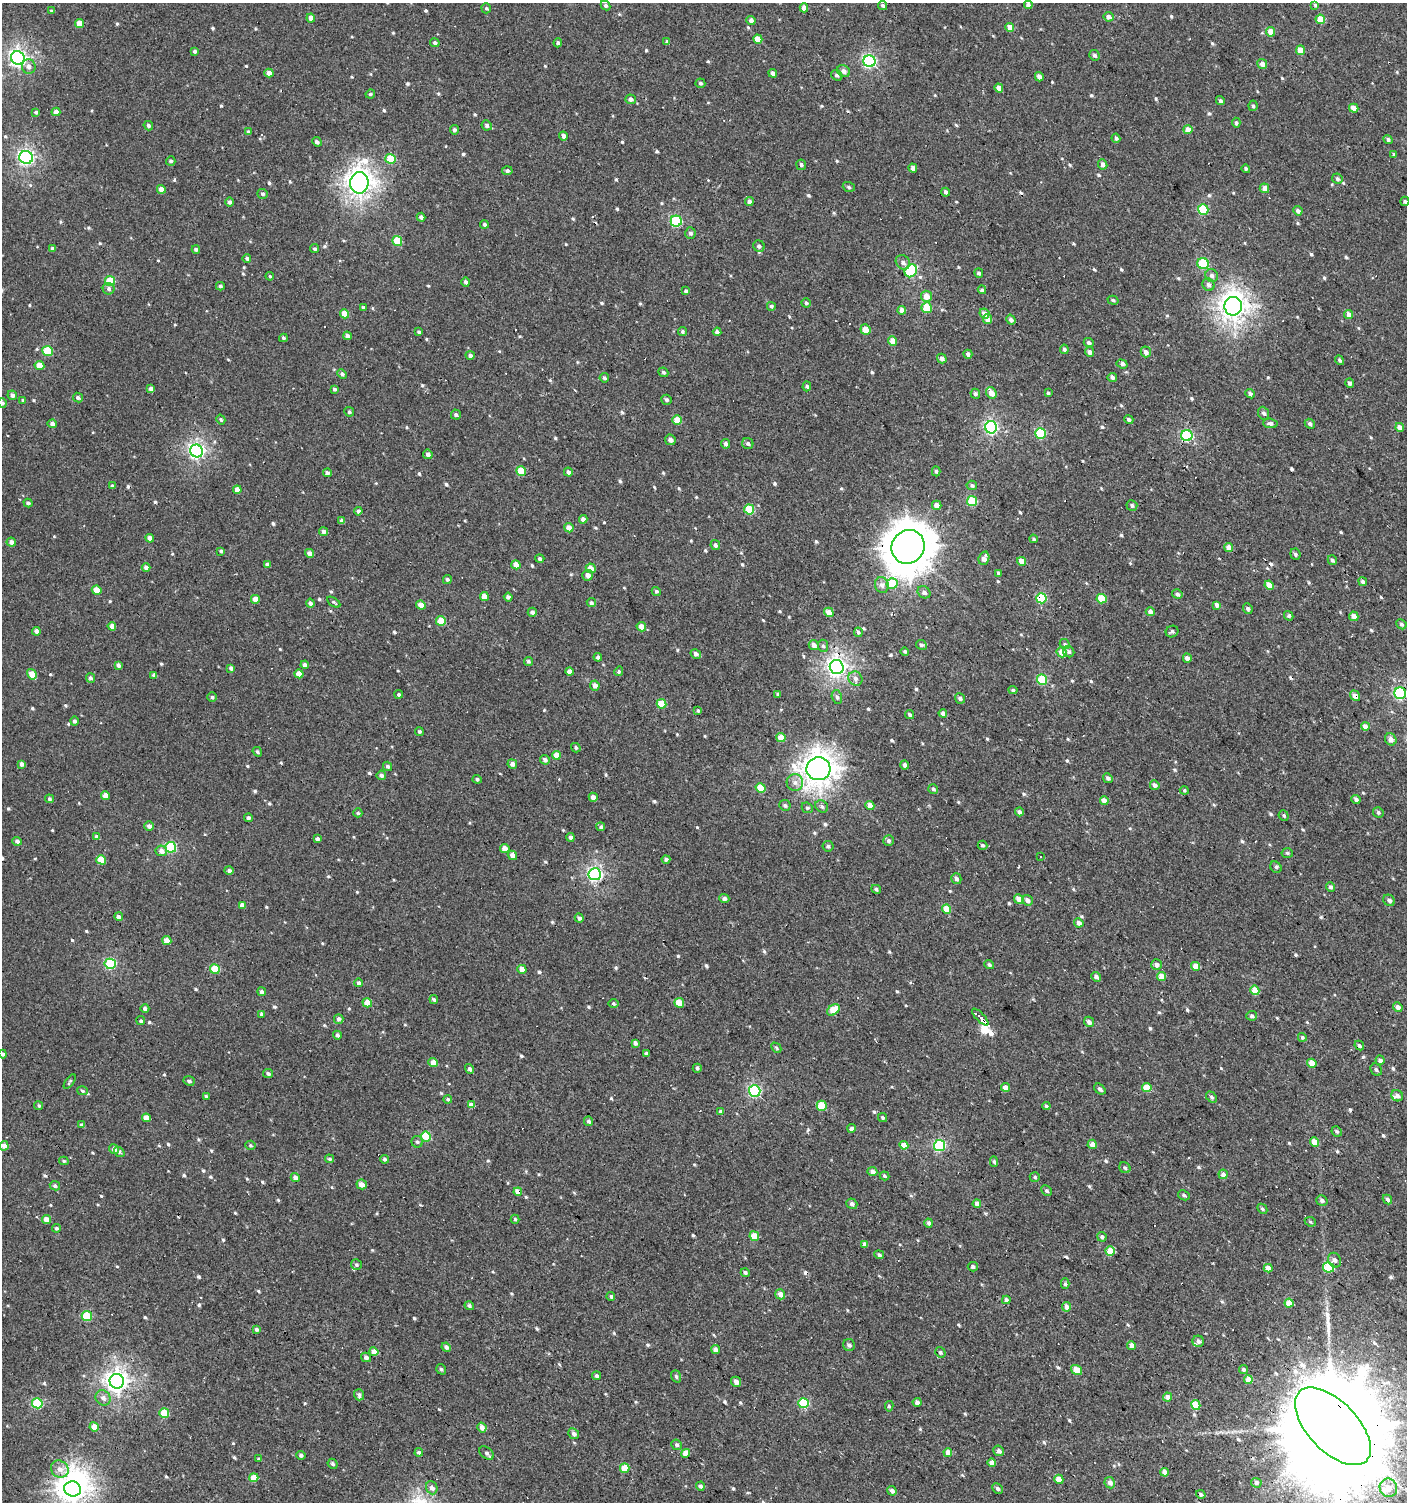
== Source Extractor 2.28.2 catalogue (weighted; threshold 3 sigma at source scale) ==
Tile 6 of 4 x 4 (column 2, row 2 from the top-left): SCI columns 1573-2977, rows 3002-4501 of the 6020 x 6000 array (HDU 1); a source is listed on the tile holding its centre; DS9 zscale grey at full resolution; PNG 1409 x 1504 px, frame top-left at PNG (2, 3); each listed source drawn as its Kron ellipse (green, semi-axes under 4 px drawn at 4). Shown black and unused: <1% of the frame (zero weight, under 2 of 3 exposures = <1% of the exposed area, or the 3 px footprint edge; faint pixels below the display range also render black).
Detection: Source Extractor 2.28.2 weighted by HDU 2 'WHT'; one run over the whole footprint, this tile lists its part. Background 9.70e-04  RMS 0.0059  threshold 0.0267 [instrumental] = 3 sigma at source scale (4.5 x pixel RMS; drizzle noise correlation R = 1.50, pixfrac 1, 0.0396/0.0396 arcsec/px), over >= 5 px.
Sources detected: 768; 1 inside a brighter object's white glare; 19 cosmic-ray / hot-pixel residue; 1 long thin detection or spike segment (spike, bleed or trail) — neither listed nor drawn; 4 inside a brighter listed object's ellipse — not listed separately; of the other 743, all 500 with FLUX_AUTO >= 0.931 (the completeness limit of this list) listed and drawn (243 fainter detections not listed), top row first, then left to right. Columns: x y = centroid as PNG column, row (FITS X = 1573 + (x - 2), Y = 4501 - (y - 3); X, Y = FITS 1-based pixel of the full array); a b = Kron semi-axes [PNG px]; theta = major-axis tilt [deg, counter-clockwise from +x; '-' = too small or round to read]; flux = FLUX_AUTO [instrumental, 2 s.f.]
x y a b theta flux
883 5 5 4 - 1.2
1028 5 4 4 - 1.6
1315 5 4 4 - 1
606 6 5 4 - 1.2
486 8 5 4 - 1
804 8 4 4 - 4.2
52 11 4 3 - 1
1109 17 5 4 - 3
311 18 4 4 - 3.5
1320 19 5 4 - 8.3
751 20 4 4 - 2.5
79 23 5 4 - 5.8
1010 27 4 4 - 5.6
1271 32 5 4 - 6.7
758 39 5 4 - 6.6
667 42 4 3 - 1.4
435 43 5 4 - 1.3
558 43 4 4 - 1.4
1300 50 5 4 - 6.3
195 51 4 4 - 1.3
1095 55 5 5 - 1.3
18 58 7 6 - 170
869 61 6 6 - 82
1262 64 5 4 - 3.4
29 66 7 7 - 2.6
843 71 6 5 - 2.6
269 73 4 4 - 3.8
773 73 4 4 - 2.4
837 75 6 5 - 1.5
1039 77 5 4 - 2.7
700 83 5 4 - 1.2
999 88 4 4 - 3.5
370 94 5 3 - 0.94
631 99 5 4 - 2.1
1220 101 5 4 - 1.3
1253 106 5 4 - 1.1
1354 108 4 4 - 5.6
36 112 4 4 - 1.2
56 112 4 4 - 3.6
1236 123 5 4 - 1.2
487 125 5 5 - 1.6
148 126 5 4 - 1.3
454 130 5 4 - 1.5
1188 130 4 4 - 6.4
248 132 3 3 - 1.1
563 136 4 4 - 2.8
1116 138 4 4 - 1.5
1388 139 5 4 - 1.1
317 142 5 4 - 1.6
1394 155 4 3 - 0.97
26 157 7 6 - 130
391 159 5 5 - 17
171 161 5 4 - 1.1
1103 164 5 4 - 2.5
801 165 5 5 - 1.5
913 168 4 4 - 2.1
1246 169 4 4 - 1.1
507 171 5 4 - 1.7
1337 179 5 5 - 1.3
359 183 11 9 82 400
849 187 6 4 -19 1.1
1264 188 5 4 - 4.3
161 189 4 4 - 3.9
946 192 4 3 - 1.8
263 194 5 5 - 1.2
749 201 4 4 - 2.4
1405 201 4 4 - 1.2
230 202 4 4 - 1.5
1203 209 5 5 - 29
1298 211 5 4 - 2.1
421 217 4 4 - 1.7
676 221 5 5 - 46
484 224 4 4 - 1.3
690 233 6 5 - 1.7
397 241 5 5 - 18
759 246 6 5 - 1.6
52 248 4 4 - 1.2
196 249 4 4 - 1.3
315 249 4 4 - 1
247 258 4 4 - 1.4
903 262 8 6 -45 2.4
1203 264 6 5 - 29
911 271 7 5 49 48
979 273 5 4 - 1.2
1212 275 6 6 - 2
270 276 4 4 - 0.97
110 281 5 5 - 19
466 282 4 4 - 1.6
1208 285 6 5 - 1.8
220 286 4 4 - 1.1
109 289 6 5 - 1.4
982 290 4 4 - 1.2
686 291 4 4 - 1
926 296 5 5 - 5.6
1113 300 5 4 - 1
806 303 4 4 - 1.1
771 306 4 4 - 1.1
1233 306 9 9 - 420
363 307 4 3 - 1.2
927 308 5 5 - 13
902 310 4 4 - 3.8
344 314 4 4 - 8.1
985 314 5 4 - 3.4
1349 314 4 4 - 4.1
987 319 5 4 - 4.2
1011 320 5 4 - 2.3
865 330 5 5 - 5.8
682 331 5 4 - 1
419 332 4 3 - 1.1
717 332 4 4 - 2.1
347 336 4 4 - 1.8
283 338 4 3 - 1
893 341 5 4 - 6.8
1089 343 5 4 - 1.7
1064 349 5 4 - 1.3
48 351 5 5 - 21
1090 352 5 4 - 2.3
1146 352 5 5 - 2.9
968 354 4 4 - 1.8
470 355 4 4 - 1.8
942 358 5 4 - 2.5
1340 360 5 4 - 1.1
1122 364 5 4 - 1.4
39 365 5 4 - 7.1
663 372 5 4 - 1.2
342 374 5 4 - 1.5
1112 377 5 4 - 1.8
604 378 4 4 - 1.3
1350 383 5 4 - 1.6
807 386 5 4 - 1.1
151 389 4 4 - 3.4
334 389 4 4 - 1.2
991 393 6 5 - 5.6
1048 393 3 3 - 1
975 394 5 4 - 1.5
1250 394 5 4 - 1.9
12 395 5 4 - 2.2
78 398 5 4 - 1.3
23 400 4 4 - 0.94
666 400 5 5 - 1.3
2 403 4 4 - 1.6
349 412 5 4 - 0.95
1264 413 6 5 - 1.6
456 415 5 5 - 1.4
1129 419 5 4 - 1.6
221 420 5 4 - 1.2
677 420 5 4 - 8.2
1270 423 7 4 -6 1.9
52 424 5 4 - 2.9
1310 424 5 4 - 1.4
991 427 6 6 - 100
1400 427 4 4 - 4
1041 433 5 5 - 38
1187 436 5 5 - 63
670 440 5 5 - 2.4
748 443 5 5 - 1.1
726 444 5 4 - 1.8
197 451 6 6 - 140
428 454 5 4 - 2.4
521 471 5 4 - 12
936 471 5 4 - 1.1
568 472 4 4 - 2.2
327 473 4 4 - 1.8
972 485 5 4 - 1.3
112 486 4 3 - 1.4
237 490 4 4 - 4.2
972 501 5 5 - 24
28 503 4 4 - 1.4
937 505 5 4 - 3.5
1132 506 5 5 - 1.3
749 509 5 5 - 17
358 511 4 4 - 1.8
583 519 4 4 - 2.8
342 521 4 4 - 2
569 528 5 4 - 5
324 531 4 4 - 2.2
150 538 4 4 - 3.4
1034 539 4 3 - 0.97
11 542 5 4 - 3
715 545 5 4 - 1.5
908 547 17 16 - 1600
1229 548 4 4 - 4.6
221 551 4 3 - 1
309 553 4 4 - 3
1295 554 5 5 - 1.5
984 558 7 5 72 3.1
540 559 4 4 - 1.4
1332 560 5 4 - 1.3
1022 561 4 4 - 6.3
267 565 4 3 - 1.7
516 565 5 4 - 6.9
146 568 4 4 - 3.1
591 568 5 5 - 5.4
998 573 4 3 - 1.1
588 575 5 5 - 2.6
447 579 4 4 - 1.2
1363 582 4 4 - 1.3
892 584 5 5 - 20
882 585 8 7 - 2.8
1269 585 5 4 - 6.8
97 590 5 4 - 9.2
656 591 5 4 - 1.1
924 592 7 5 -40 2
1177 594 5 5 - 1.4
484 597 4 4 - 5.5
508 597 4 4 - 2
1041 598 5 5 - 32
255 599 4 4 - 4.6
1102 599 5 4 - 15
334 602 7 4 -33 0.93
310 603 4 4 - 1.9
591 603 5 4 - 1.4
421 605 5 4 - 4.4
1217 605 4 4 - 3
1248 609 5 4 - 1.6
532 612 4 4 - 2
829 612 5 4 - 5.1
1150 612 4 4 - 2.6
1289 616 5 3 - 1
1354 616 5 4 - 4.8
441 621 5 5 - 9.9
1401 624 5 4 - 1.1
112 626 4 4 - 3.7
641 627 5 4 - 4.6
36 631 4 4 - 2.4
1172 631 6 5 - 1.3
858 632 5 4 - 1.4
1065 644 5 4 - 0.96
814 645 5 5 - 2.7
921 645 5 5 - 1.4
823 646 6 5 - 1.2
905 651 4 4 - 1
1061 652 5 5 - 5.4
1069 652 6 5 - 1.4
696 654 5 4 - 2.6
598 657 4 4 - 1.6
1187 658 4 4 - 3.3
528 661 4 4 - 1.1
118 665 4 4 - 1.8
305 665 4 4 - 2.6
837 667 7 7 - 240
231 668 4 4 - 2.1
619 671 5 3 - 0.98
569 672 4 4 - 4.2
32 674 6 4 -57 8.2
299 674 4 4 - 5.6
154 675 4 3 - 1.8
90 678 5 4 - 1.7
855 679 7 6 - 2.4
1042 680 5 5 - 25
595 685 5 4 - 2.9
1013 690 4 4 - 0.93
1400 693 6 6 - 78
399 694 4 4 - 1.1
778 694 4 3 - 1.2
1355 696 6 4 -52 4
212 697 4 4 - 1.1
837 697 7 5 -73 1.4
960 698 5 5 - 1.7
662 704 5 4 - 14
698 711 3 3 - 1
943 713 4 4 - 3
910 715 5 4 - 1.1
75 721 4 4 - 1.3
1365 727 4 4 - 4.3
419 731 4 4 - 1.1
781 738 5 4 - 8.1
1391 739 6 5 - 2.9
576 748 5 4 - 0.95
257 752 5 3 - 1.1
556 755 4 4 - 7.4
545 760 5 4 - 1.8
22 764 4 4 - 2.3
512 764 5 4 - 2.5
905 765 4 4 - 2.3
388 766 5 4 - 1.4
818 769 12 11 - 580
381 775 4 4 - 2
1108 778 5 4 - 1.7
477 779 4 4 - 1.2
795 782 8 8 - 3.1
1155 785 5 4 - 2.6
761 788 5 4 - 14
933 789 5 4 - 1.2
1184 790 4 4 - 0.94
105 795 4 4 - 4.8
593 797 4 4 - 2.9
49 799 4 4 - 1.3
1356 799 4 4 - 1.9
1104 800 4 4 - 5.2
785 805 6 5 - 1.3
822 806 7 5 -40 1.5
870 806 4 4 - 5.5
807 808 6 5 - 0.96
1019 812 4 4 - 1.8
1378 812 5 5 - 1.2
358 813 4 4 - 1.1
1284 816 5 4 - 1
248 818 4 4 - 1.6
149 826 5 4 - 2.2
601 827 4 4 - 1.2
96 837 4 4 - 2
570 837 4 4 - 1.8
317 839 4 3 - 2
17 841 5 4 - 2.4
889 841 5 5 - 1.3
982 845 5 4 - 1
828 846 5 5 - 1.3
171 847 5 5 - 46
505 849 4 4 - 4.9
161 851 5 5 - 3.4
1287 853 5 5 - 0.95
512 855 5 4 - 2.9
1041 857 3 3 - 1.2
666 859 4 3 - 1.4
101 860 5 4 - 11
1276 867 6 5 - 1.2
229 870 5 4 - 1.5
595 874 6 6 - 110
956 879 5 5 - 1.9
1330 887 5 4 - 1.5
876 889 5 4 - 1.1
724 899 5 4 - 2
1019 899 5 4 - 5.9
1027 900 5 5 - 2.6
1389 900 6 5 - 1.9
242 905 4 4 - 4.1
947 909 4 4 - 8.6
119 917 4 4 - 2.7
579 918 4 4 - 1.7
1079 923 5 4 - 2.9
167 940 4 4 - 6.7
110 964 5 5 - 47
989 964 5 4 - 1.3
1156 965 5 5 - 2.7
1196 966 4 4 - 7
215 969 5 4 - 21
522 969 4 4 - 6.1
1161 976 4 4 - 6.6
1096 977 5 4 - 2.1
359 983 4 4 - 1.8
1255 990 5 4 - 9.6
262 992 4 3 - 1.6
434 999 4 4 - 1.2
367 1003 5 4 - 9.5
613 1003 5 4 - 0.97
679 1003 5 4 - 11
1398 1007 5 4 - 2.9
145 1009 4 4 - 1.9
833 1010 7 5 35 11
261 1014 4 3 - 1.3
1252 1016 5 5 - 1.4
980 1017 11 3 -46 2900
339 1019 5 5 - 1.8
141 1021 4 4 - 1
1089 1022 5 4 - 2.2
337 1035 4 4 - 1.7
1302 1037 4 4 - 1.3
635 1043 4 4 - 1.9
1359 1046 5 4 - 1.3
776 1048 6 4 -46 1
646 1053 3 3 - 1.4
2 1054 4 4 - 1.4
1380 1060 5 4 - 2.9
433 1063 5 4 - 4.9
1312 1063 5 4 - 8.3
697 1068 4 4 - 1.1
469 1069 5 4 - 1.6
1376 1070 6 5 - 1.2
268 1074 5 4 - 1.4
189 1081 6 5 - 1.5
70 1082 8 4 53 1
1005 1087 4 4 - 4.2
1147 1088 5 4 - 11
1100 1089 6 4 -42 1.7
82 1091 5 4 - 1.4
755 1091 6 5 - 60
206 1096 4 3 - 1.2
1397 1096 6 5 - 2
1211 1097 6 4 -48 1.2
448 1099 4 4 - 1.1
471 1105 4 4 - 3.8
39 1106 4 4 - 1.1
822 1106 5 5 - 18
1046 1106 4 4 - 1
721 1112 4 4 - 2
146 1118 4 4 - 5.3
883 1118 5 4 - 1
589 1121 5 4 - 1.4
81 1125 4 3 - 1.7
852 1128 4 4 - 1.7
1337 1131 5 5 - 1.1
426 1137 5 5 - 21
417 1142 6 5 - 1.3
1314 1142 5 4 - 6.9
1092 1144 5 4 - 3.9
250 1145 5 4 - 0.94
904 1145 4 4 - 7.1
4 1146 4 4 - 3.9
940 1146 5 5 - 62
114 1149 5 4 - 2.6
119 1152 6 4 -37 1
329 1159 4 4 - 1.1
384 1159 4 4 - 1.1
64 1161 5 4 - 1.1
994 1162 5 4 - 1.1
1125 1168 6 5 - 1.1
872 1172 5 4 - 2.8
1223 1174 4 4 - 2.9
885 1176 5 3 - 1
1035 1177 5 4 - 0.96
295 1178 5 4 - 3.5
362 1184 5 4 - 4
55 1186 5 4 - 1.3
1046 1191 6 5 - 1.2
518 1192 4 4 - 5.5
1184 1195 6 4 -29 1.3
1387 1199 5 4 - 1.5
1322 1200 6 5 - 1.6
852 1204 5 5 - 1.8
977 1204 4 4 - 3.7
1262 1209 5 4 - 0.94
46 1219 4 4 - 5
515 1219 4 3 - 0.97
1310 1222 6 4 -23 0.93
929 1223 4 4 - 1.8
56 1228 4 4 - 1.1
754 1236 5 4 - 11
1102 1237 5 4 - 1.4
865 1244 4 4 - 2.8
1110 1251 5 4 - 12
879 1255 5 4 - 1.2
1335 1260 7 6 - 2.3
356 1265 5 5 - 1.1
973 1267 5 4 - 1.4
1329 1267 5 5 - 20
1268 1268 4 4 - 4.8
745 1273 4 4 - 1.4
1065 1284 5 4 - 1.5
780 1294 5 4 - 3.3
611 1296 4 4 - 1.3
1006 1300 4 4 - 2.4
1289 1303 4 4 - 9.5
469 1306 5 4 - 1.2
1067 1307 5 4 - 3.1
87 1316 5 5 - 23
256 1329 4 4 - 1.6
1198 1341 6 5 - 1.8
849 1345 6 5 - 2
1131 1345 4 4 - 3.4
446 1347 5 4 - 1.8
715 1349 4 4 - 3.4
374 1352 4 4 - 5.8
940 1352 6 4 -55 1.1
366 1357 5 4 - 2.1
441 1369 5 4 - 1
1244 1369 5 4 - 1.2
1077 1370 6 4 -35 9.3
597 1376 4 4 - 1.3
676 1376 6 5 - 1.2
1248 1380 4 4 - 6.4
117 1381 7 7 - 330
736 1382 5 4 - 3.1
359 1395 5 5 - 1.6
1168 1397 4 4 - 4
103 1398 8 7 - 2.7
917 1402 4 4 - 2.5
37 1403 5 5 - 38
804 1403 5 5 - 32
1196 1405 5 4 - 12
889 1406 5 4 - 1.1
164 1413 5 5 - 14
1333 1426 48 25 -46 31000
94 1427 5 4 - 6.7
482 1428 5 4 - 3.2
574 1434 6 5 - 2.3
677 1445 5 5 - 1.2
999 1451 5 5 - 2.5
419 1452 4 3 - 2.2
948 1452 4 4 - 5
486 1453 8 5 -39 1.5
686 1453 4 4 - 7.3
301 1455 5 4 - 1.4
259 1459 4 3 - 1.2
992 1463 4 4 - 3.5
333 1464 5 4 - 1
625 1468 5 4 - 11
60 1469 9 8 - 3.7
1164 1472 4 4 - 4.6
254 1478 4 4 - 8.1
1059 1479 5 4 - 9.1
1110 1483 6 5 - 3.2
1256 1483 5 5 - 1.9
700 1486 4 4 - 1.7
432 1488 7 5 -69 2.8
1388 1488 9 8 - 6.1
73 1489 8 7 - 560
998 1489 5 4 - 1.5
892 1491 5 4 - 2.6
1201 1494 5 4 - 1.4
Overlapping masked pixels (flux is a lower limit): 11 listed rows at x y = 869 61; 1187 436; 908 547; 1041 598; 837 667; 1400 693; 1355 696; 818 769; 980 1017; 518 1192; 1333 1426
Isophote crosses this tile's border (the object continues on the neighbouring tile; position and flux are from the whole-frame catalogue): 5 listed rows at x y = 2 403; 1400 693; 2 1054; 1333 1426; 73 1489